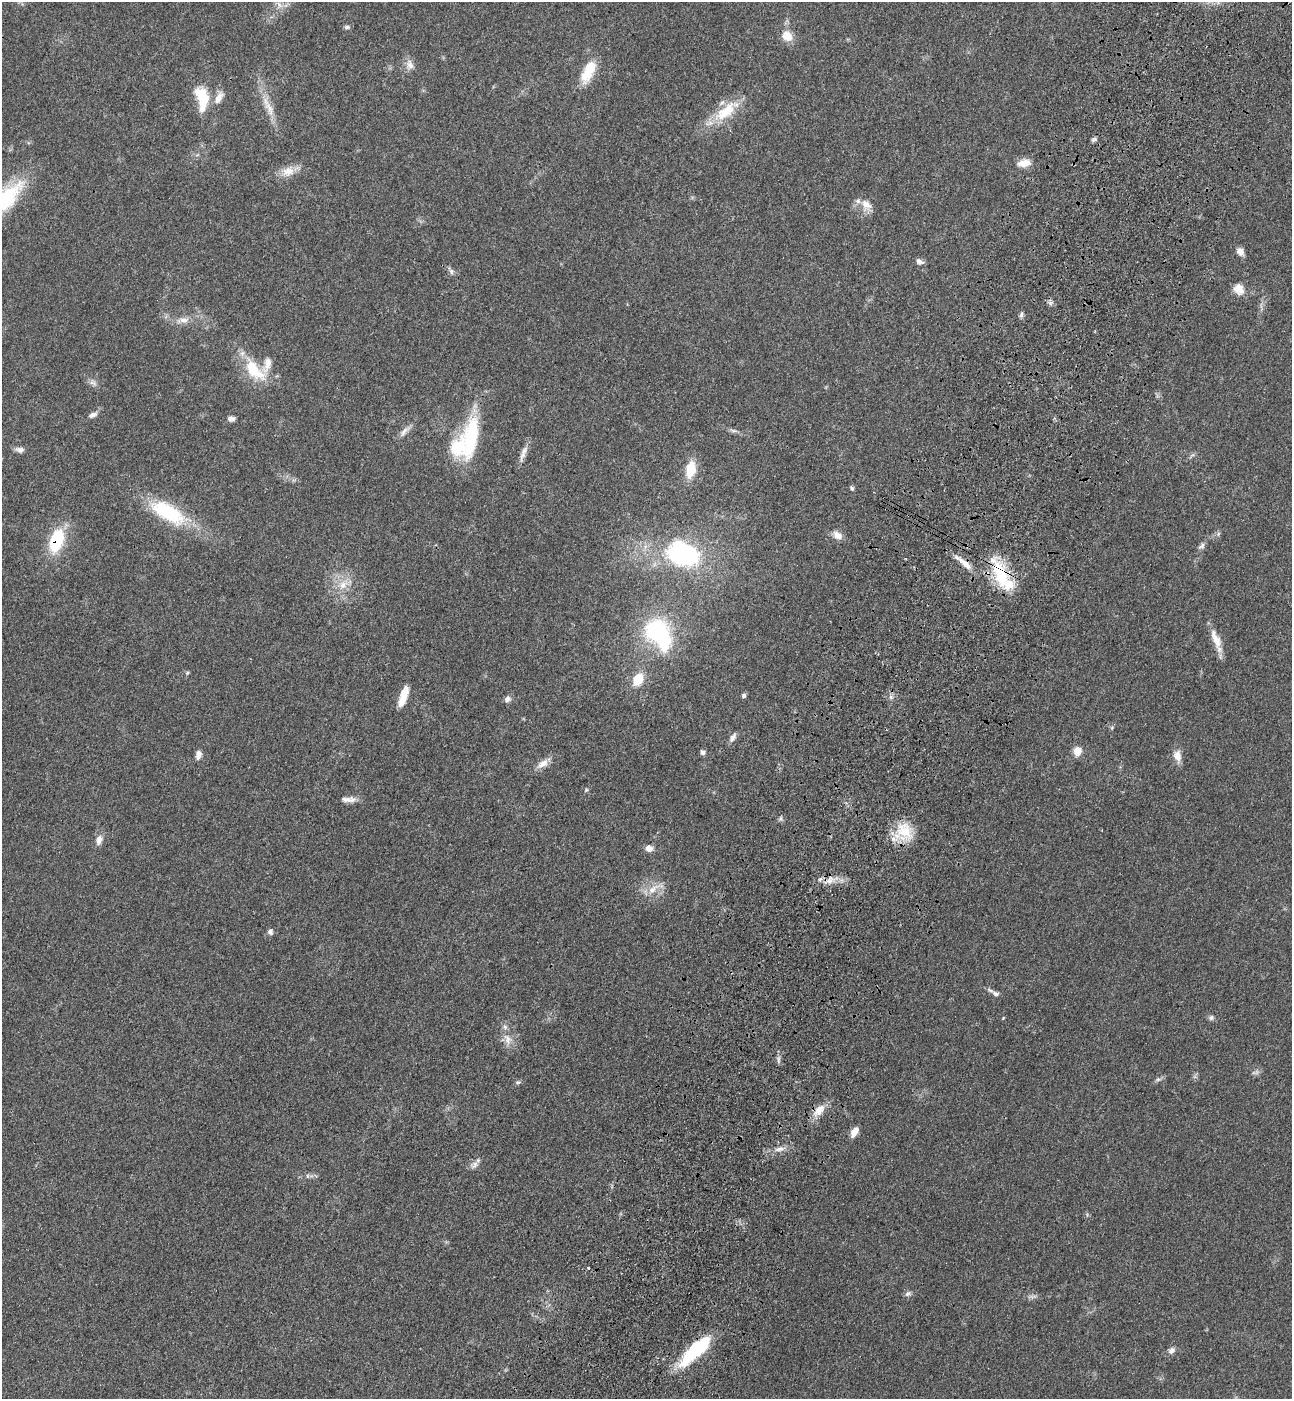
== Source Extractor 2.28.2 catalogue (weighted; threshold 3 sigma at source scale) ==
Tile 10 of 4 x 4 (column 2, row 3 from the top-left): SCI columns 1666-2955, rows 1455-2851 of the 5774 x 5700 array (HDU 1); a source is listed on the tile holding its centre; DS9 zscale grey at full resolution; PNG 1294 x 1401 px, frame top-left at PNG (2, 2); no overlay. Shown black and unused: <1% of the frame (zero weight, under 3 of 4 exposures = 6% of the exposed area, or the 3 px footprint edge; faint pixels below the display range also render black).
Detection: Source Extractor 2.28.2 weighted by HDU 2 'WHT'; one run over the whole footprint, this tile lists its part. Background 0.0713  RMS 0.0055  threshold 0.0245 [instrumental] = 3 sigma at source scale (4.5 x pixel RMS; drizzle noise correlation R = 1.50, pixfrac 1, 0.05/0.05 arcsec/px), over >= 5 px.
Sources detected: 89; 2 too faint to see at this stretch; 2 inside a brighter object's white glare — not listed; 4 inside a brighter listed object's ellipse — not listed separately; the other 81 listed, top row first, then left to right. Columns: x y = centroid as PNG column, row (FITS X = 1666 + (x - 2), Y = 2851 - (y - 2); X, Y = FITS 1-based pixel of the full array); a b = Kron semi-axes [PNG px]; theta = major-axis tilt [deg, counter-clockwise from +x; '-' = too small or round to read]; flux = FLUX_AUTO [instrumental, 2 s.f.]
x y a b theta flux
279 5 11 7 -56 2.9
347 27 8 5 1 1.2
787 36 14 12 -43 7.3
410 65 15 11 -76 4.2
588 72 31 13 65 15
202 98 29 14 -79 20
219 98 19 9 61 5.2
269 109 25 11 -67 8.1
726 111 42 15 38 21
1094 139 8 5 40 1.3
1024 163 17 9 7 6.1
288 171 19 13 20 7.1
2 201 61 19 43 58
866 205 18 14 -48 6.4
1240 251 9 7 -54 3.4
919 262 11 7 -27 2
451 271 9 6 -72 1.6
1239 289 14 12 -56 6.1
1050 303 8 6 37 1.4
1021 315 8 5 79 1.4
183 320 21 8 10 5.5
254 370 39 18 -47 22
93 383 13 7 -26 2.4
93 415 13 6 23 2.4
231 419 8 6 -3 2.1
404 431 20 7 47 3.6
733 431 10 4 -11 1.5
471 439 57 18 81 39
20 450 12 7 -8 2.4
524 451 17 7 57 3.7
691 469 17 10 77 14
852 488 7 4 -60 0.99
168 512 51 20 -30 38
1218 534 6 5 - 1.1
837 535 12 8 -39 4.5
57 540 21 12 73 34
1201 546 10 6 46 1.9
683 554 28 19 -18 88
965 563 24 7 -40 6.4
1000 573 42 16 -66 32
343 584 18 11 42 8.5
656 630 26 24 23 51
1216 639 30 10 -67 7.9
187 673 5 5 - 0.77
638 679 14 10 59 12
744 695 6 6 - 1.2
403 697 22 7 71 10
891 697 6 6 - 1.4
507 699 9 8 - 2.1
1112 728 6 5 - 0.77
733 737 12 6 58 2.6
1077 751 10 9 - 6
702 752 6 5 - 2
198 755 10 6 81 3.1
1177 756 17 10 -80 4.9
543 764 17 8 35 4.8
586 790 6 4 46 0.75
346 799 17 8 -1 3.5
781 818 7 4 72 0.96
904 831 27 20 -69 16
99 840 14 8 74 3.8
649 848 9 7 -10 3.3
830 880 18 9 27 5.6
654 888 30 8 28 7.1
270 932 8 7 - 1.8
996 994 11 6 -20 2
1003 1018 4 3 - 0.46
1211 1018 8 7 - 1.5
507 1039 17 10 -68 5.4
778 1060 10 4 85 1.5
1158 1079 9 5 13 1.4
518 1082 8 5 8 1
819 1110 21 11 47 7.1
854 1132 11 6 58 5
780 1149 16 6 10 3.6
474 1165 14 7 49 2.8
307 1176 6 4 -90 0.79
588 1268 3 3 - 1.8
908 1294 9 6 23 1.7
1172 1350 9 7 29 2.5
693 1352 41 13 51 34
Overlapping masked pixels (flux is a lower limit): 6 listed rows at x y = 57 540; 965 563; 1000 573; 830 880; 819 1110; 693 1352
Isophote crosses this tile's border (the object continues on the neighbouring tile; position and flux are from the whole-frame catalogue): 1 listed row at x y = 2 201